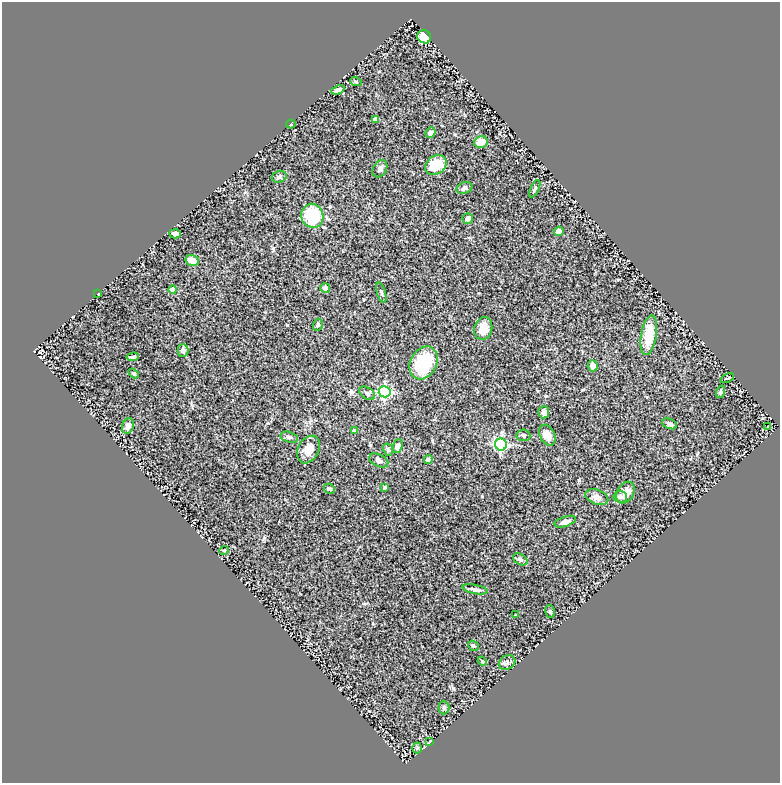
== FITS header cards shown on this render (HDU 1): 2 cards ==
NAXIS1  =                  778
NAXIS2  =                  781

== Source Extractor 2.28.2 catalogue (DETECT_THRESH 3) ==
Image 778 x 781 px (HDU 1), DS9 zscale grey, 1 PNG px = 1 image px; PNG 782 x 785 px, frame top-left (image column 1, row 781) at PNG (2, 2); each listed source drawn as its Kron ellipse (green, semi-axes under 4 px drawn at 4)
Background 0.698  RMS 0.041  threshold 0.124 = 3 sigma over >= 5 px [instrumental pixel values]
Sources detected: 64; all 64 listed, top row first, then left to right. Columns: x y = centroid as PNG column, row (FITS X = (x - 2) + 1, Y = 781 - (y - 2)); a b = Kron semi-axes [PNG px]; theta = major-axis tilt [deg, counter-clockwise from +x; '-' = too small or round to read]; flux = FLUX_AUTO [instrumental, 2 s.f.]
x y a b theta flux
424 37 7 6 - 47
356 82 6 3 -18 3.1
338 90 7 3 24 8.1
375 119 4 4 - 12
291 124 4 3 - 2.9
430 132 5 4 - 7.7
481 142 7 6 - 31
436 165 12 9 34 68
380 169 9 6 59 9.1
279 177 8 5 15 5.9
464 188 8 5 23 6.7
535 189 9 3 65 4.2
312 216 12 11 - 120
468 218 5 5 - 11
559 231 5 4 - 13
175 234 6 4 -4 11
192 260 7 5 -15 21
325 288 5 5 - 10
173 289 4 4 - 27
381 292 11 4 -73 5.8
98 294 2 2 - 1.7
318 325 6 5 - 5.2
483 328 11 9 76 30
649 335 20 7 81 75
183 350 6 5 - 10
133 357 6 3 7 5.7
424 363 17 13 62 130
593 366 6 5 - 13
134 373 6 4 -34 3.9
727 378 7 3 28 2.6
385 392 6 5 - 290
720 392 6 4 72 3.2
367 393 9 5 -35 6
544 412 6 5 - 16
669 424 8 5 -22 6.4
128 426 8 6 72 16
768 427 3 2 - 1.7
354 431 4 3 - 8.4
523 435 7 6 - 7.1
547 435 11 7 -61 19
289 437 9 5 -15 7.9
501 444 6 6 - 400
398 446 7 5 65 16
388 449 6 5 - 5.1
308 450 14 10 62 35
379 460 10 6 -26 11
428 460 4 4 - 5.3
385 487 4 3 - 2.6
330 489 6 4 -30 4
626 493 11 8 59 22
597 497 12 7 -20 12
620 497 7 6 - 7.2
565 522 11 5 18 14
224 550 5 3 - 2.4
520 559 8 5 -32 7.3
475 589 13 4 -11 8.8
550 612 6 5 - 4.9
515 615 3 2 - 2.6
473 646 6 4 -39 4.3
482 661 5 3 - 2.8
507 662 8 7 - 8.6
444 708 7 5 90 5
429 742 4 2 - 2.5
417 748 5 5 - 4